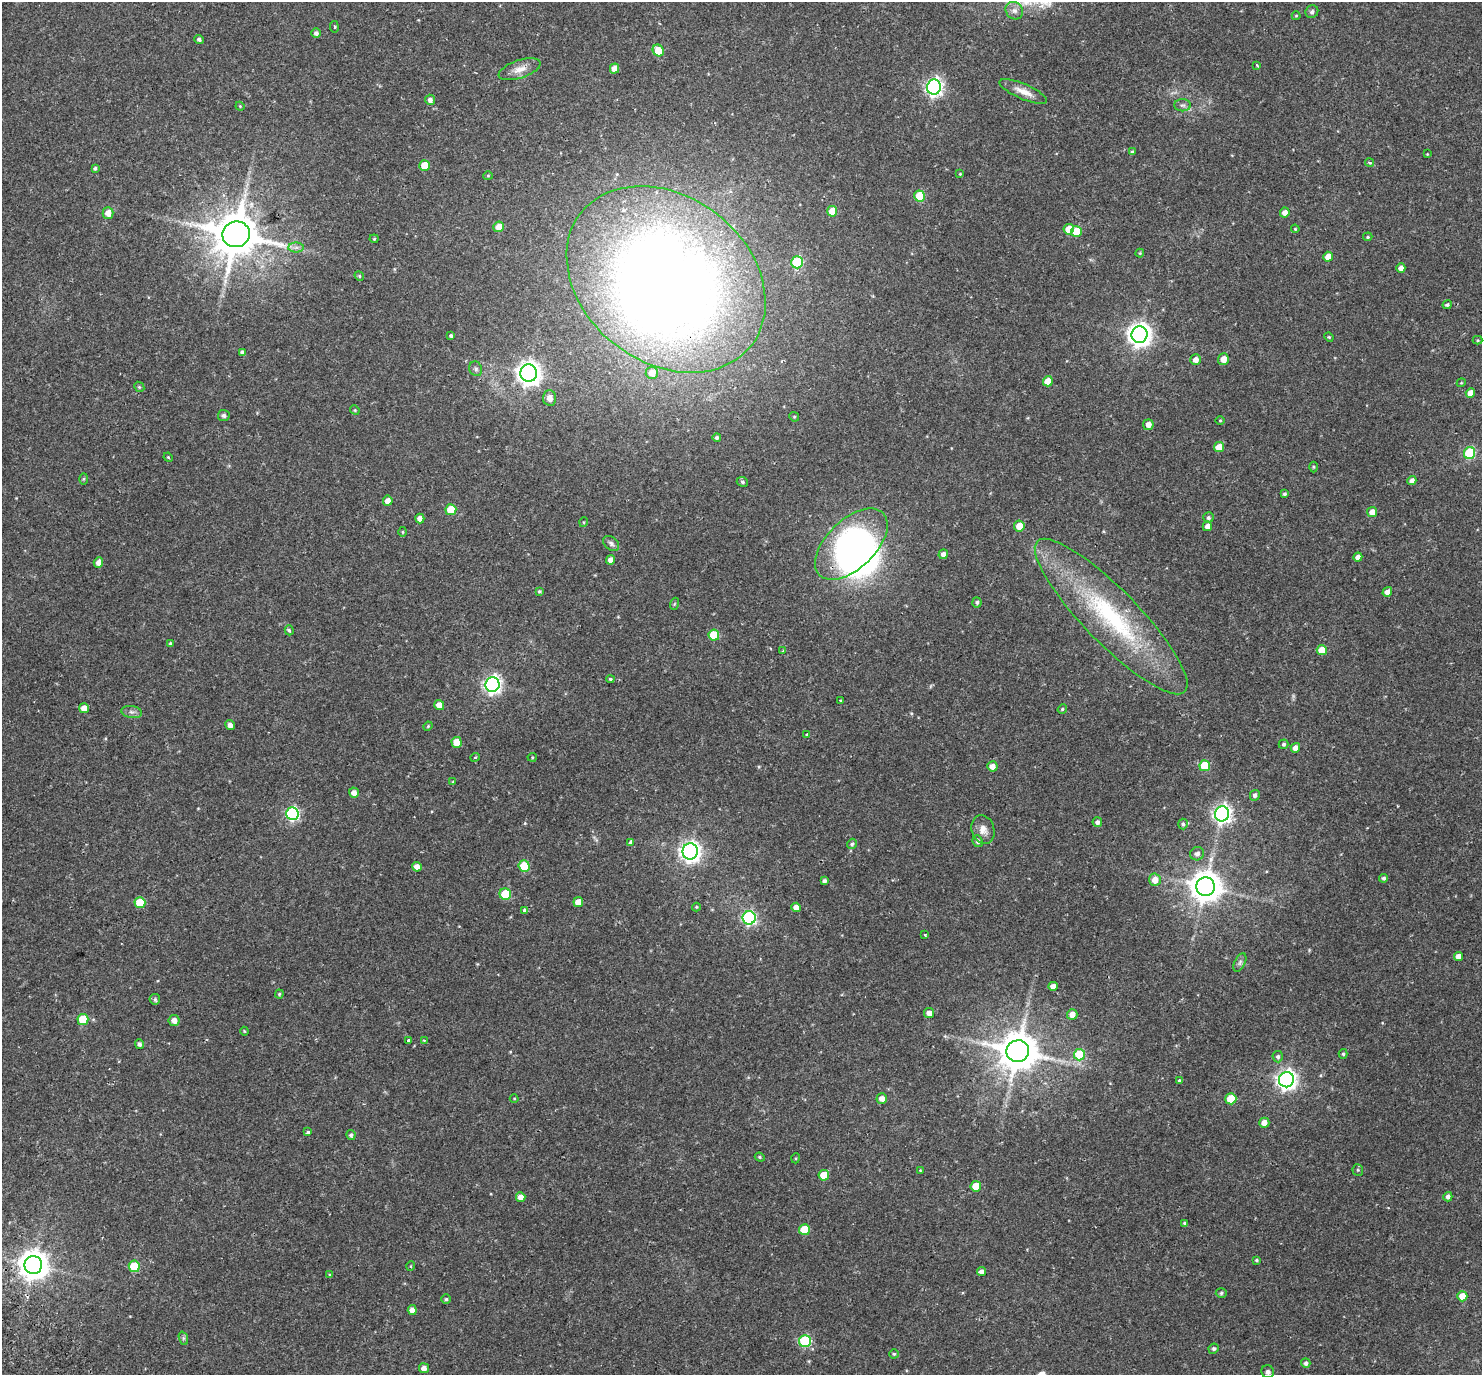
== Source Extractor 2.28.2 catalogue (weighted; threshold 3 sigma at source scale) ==
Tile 7 of 4 x 4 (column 3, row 2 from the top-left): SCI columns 3027-4506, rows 2963-4335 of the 6057 x 5985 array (HDU 1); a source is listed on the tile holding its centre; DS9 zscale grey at full resolution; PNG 1484 x 1377 px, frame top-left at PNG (2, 2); each listed source drawn as its Kron ellipse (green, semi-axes under 4 px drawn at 4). Shown black and unused: <1% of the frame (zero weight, under 2 of 3 exposures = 5% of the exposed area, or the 3 px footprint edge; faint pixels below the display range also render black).
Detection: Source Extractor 2.28.2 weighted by HDU 2 'WHT'; one run over the whole footprint, this tile lists its part. Background 0.106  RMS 0.0059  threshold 0.0263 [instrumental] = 3 sigma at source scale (4.5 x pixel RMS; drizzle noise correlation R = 1.50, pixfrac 1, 0.0396/0.0396 arcsec/px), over >= 5 px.
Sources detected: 196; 4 inside a brighter object's white glare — neither listed nor drawn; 1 inside a brighter listed object's ellipse — not listed separately; the other 191 listed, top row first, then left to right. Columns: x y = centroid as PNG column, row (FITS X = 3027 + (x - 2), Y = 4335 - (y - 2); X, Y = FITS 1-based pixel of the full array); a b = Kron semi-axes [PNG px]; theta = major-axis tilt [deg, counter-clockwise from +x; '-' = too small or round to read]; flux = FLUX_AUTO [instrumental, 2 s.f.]
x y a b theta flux
1014 11 9 8 - 2.6
1312 12 6 6 - 1.1
1296 16 4 4 - 0.49
334 27 6 3 -81 0.55
316 33 4 4 - 1.6
199 39 4 4 - 1.2
658 50 6 5 - 13
1257 65 3 3 - 0.6
520 69 22 9 18 5.4
615 69 5 4 - 4.6
934 87 7 7 - 170
1023 91 25 7 -23 5.6
430 100 5 5 - 2
1182 105 8 6 0 1.6
240 106 4 4 - 0.47
1132 152 4 4 - 0.74
1427 154 3 2 - 0.36
1369 163 4 4 - 0.9
425 166 5 5 - 10
95 168 3 3 - 0.91
960 174 3 3 - 0.42
488 176 4 4 - 0.55
920 196 5 5 - 22
832 211 5 5 - 9.1
108 213 6 5 - 4.6
1285 213 5 4 - 3.3
499 227 5 5 - 6.3
1069 229 5 5 - 8
1295 229 4 3 - 0.49
1076 231 5 5 - 13
236 234 14 13 - 2300
1368 237 5 4 - 0.7
374 239 4 4 - 0.55
296 247 7 5 1 1.6
1140 253 4 4 - 0.52
1328 257 5 4 - 4.8
797 262 6 5 - 39
1401 268 4 4 - 2.9
359 276 5 4 - 0.65
666 279 108 83 -38 790
1447 305 4 4 - 1.1
451 335 3 3 - 0.91
1140 335 8 8 - 400
1329 337 5 4 - 0.58
1478 340 5 4 - 0.6
242 352 4 4 - 1.7
1223 359 5 5 - 4.3
1196 360 5 5 - 3.4
476 369 7 6 - 1.4
529 373 9 8 - 400
652 373 6 6 - 4.5
1048 381 5 5 - 6.6
1461 383 4 3 - 0.48
139 387 5 4 - 0.75
1470 393 5 4 - 4.8
550 398 7 6 - 3.7
355 410 5 4 - 0.61
224 415 5 5 - 1.5
794 417 5 4 - 0.65
1220 420 4 3 - 0.45
1148 425 5 5 - 3.5
717 438 4 4 - 1.2
1219 447 5 5 - 7.3
1469 453 6 5 - 37
168 457 5 3 - 0.47
1313 467 5 3 - 0.5
84 479 6 4 88 0.59
1412 481 4 4 - 2.4
742 482 6 4 -23 0.96
1284 494 3 3 - 0.86
388 501 5 5 - 3.5
451 510 5 5 - 13
1372 512 5 5 - 4.4
420 518 5 4 - 3
1208 518 5 5 - 1.2
584 522 5 3 - 0.47
1019 526 5 5 - 6.9
1207 526 5 4 - 2.8
403 532 5 3 - 0.53
611 543 9 6 -39 1.5
851 544 44 24 44 130
943 554 5 5 - 2.3
1358 557 4 4 - 2.6
611 560 4 4 - 3.4
98 562 5 4 - 2.8
539 591 4 3 - 0.67
1387 592 5 4 - 2.8
977 602 5 4 - 0.97
674 604 6 4 71 0.59
1111 617 105 27 -46 80
289 630 5 4 - 0.86
714 635 5 5 - 18
170 643 4 3 - 0.62
1322 650 5 5 - 8
783 651 3 3 - 0.83
610 679 4 3 - 0.67
492 684 7 7 - 180
840 700 3 2 - 0.46
439 705 5 5 - 5.2
84 708 5 4 - 3.8
1062 709 5 4 - 0.62
132 712 10 6 -10 1.8
230 725 5 4 - 2.5
428 726 5 4 - 0.52
807 734 3 3 - 0.53
457 742 5 5 - 7.1
1284 744 5 4 - 0.97
1295 748 5 4 - 3.1
475 757 5 3 - 0.59
532 757 4 4 - 0.54
992 766 5 5 - 3.7
1205 766 5 5 - 18
453 782 4 4 - 0.66
354 793 5 5 - 3
1255 795 5 5 - 1.5
292 813 6 6 - 80
1222 814 7 7 - 200
1097 822 5 4 - 1.4
1183 824 5 5 - 1
983 829 15 11 -71 4.4
978 841 6 5 - 1.4
631 842 4 3 - 3.4
852 844 5 4 - 0.97
690 851 8 7 - 280
1197 854 7 6 - 2
524 866 6 5 - 21
417 867 5 4 - 3.7
1384 878 4 4 - 1.1
1155 880 6 6 - 4.5
824 881 4 4 - 1.3
1206 887 9 9 - 910
505 894 6 5 - 20
578 902 5 5 - 4.9
140 903 5 5 - 14
696 907 4 4 - 0.53
796 907 5 4 - 3.5
525 910 3 3 - 8.9
749 918 7 6 - 86
925 935 3 3 - 0.67
1458 956 4 4 - 3.6
1240 962 10 5 64 1.5
1053 986 4 4 - 3.1
279 994 4 4 - 0.6
155 999 5 5 - 0.93
929 1013 5 5 - 2.8
1072 1014 5 5 - 3.9
83 1019 5 5 - 16
174 1020 5 5 - 3.4
244 1031 4 3 - 0.43
424 1040 4 4 - 0.67
409 1041 3 3 - 4.9
140 1044 5 4 - 1.5
1018 1051 11 10 - 1700
1343 1054 5 4 - 0.82
1079 1055 5 5 - 26
1278 1057 6 5 - 1.4
1286 1080 8 7 - 260
1179 1081 3 3 - 0.62
514 1098 4 3 - 0.38
882 1098 5 5 - 3.2
1231 1099 5 5 - 16
1264 1123 5 5 - 3.9
308 1132 3 3 - 1.8
351 1135 5 4 - 1
760 1157 5 4 - 0.67
796 1158 5 3 - 0.52
920 1170 4 3 - 0.41
1358 1170 6 5 - 0.76
824 1175 5 5 - 10
976 1186 5 5 - 9.1
521 1197 5 4 - 3.6
1448 1197 5 4 - 1.9
1184 1223 4 4 - 0.92
804 1230 5 5 - 17
1256 1260 4 3 - 0.64
33 1265 9 9 - 760
134 1266 6 5 - 22
411 1266 5 3 - 0.41
981 1272 4 4 - 2.5
330 1275 4 4 - 0.69
1221 1293 5 4 - 0.85
1462 1296 5 5 - 8.1
446 1299 5 5 - 0.79
412 1310 5 4 - 3.5
183 1338 7 4 -72 0.97
805 1341 6 6 - 51
1214 1349 5 5 - 0.99
894 1354 4 4 - 0.67
1306 1363 5 4 - 1.6
424 1368 5 5 - 3.3
1268 1372 6 6 - 1.6
Overlapping masked pixels (flux is a lower limit): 2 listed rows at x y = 236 234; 666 279